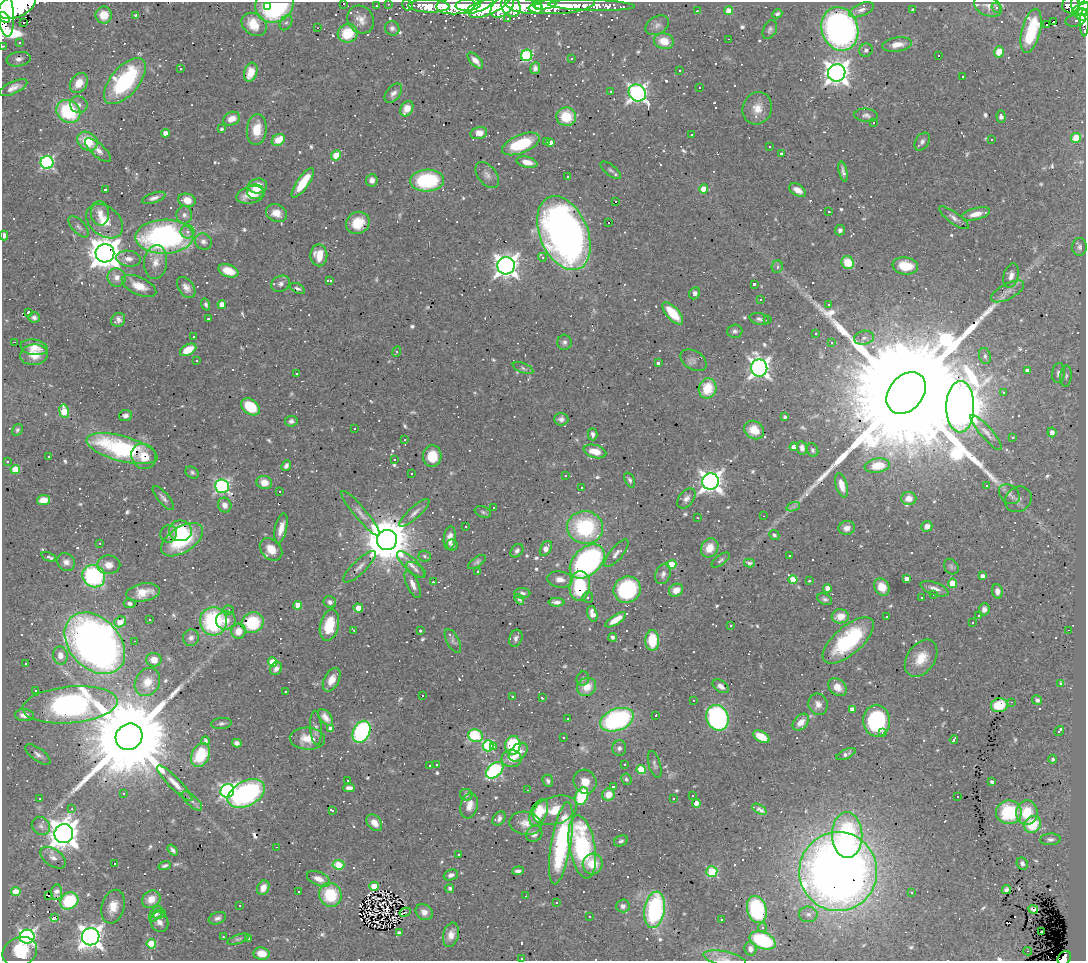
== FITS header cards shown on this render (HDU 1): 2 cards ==
NAXIS1  =                 1084
NAXIS2  =                  959

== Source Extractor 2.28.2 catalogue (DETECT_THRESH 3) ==
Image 1084 x 959 px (HDU 1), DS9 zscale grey, 1 PNG px = 1 image px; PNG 1088 x 963 px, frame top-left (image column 1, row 959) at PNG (2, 2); each listed source drawn as its Kron ellipse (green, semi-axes under 4 px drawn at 4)
Background 0.586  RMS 0.03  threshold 0.0891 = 3 sigma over >= 5 px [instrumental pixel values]
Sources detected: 861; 1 with non-positive FLUX_AUTO (blend fragments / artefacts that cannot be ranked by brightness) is neither listed nor drawn; of the other 860, the 500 brightest by FLUX_AUTO listed and drawn (360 fainter detections omitted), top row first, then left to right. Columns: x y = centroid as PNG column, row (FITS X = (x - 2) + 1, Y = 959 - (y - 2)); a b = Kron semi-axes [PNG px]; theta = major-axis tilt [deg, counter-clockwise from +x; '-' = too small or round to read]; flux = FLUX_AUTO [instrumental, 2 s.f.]
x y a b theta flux
343 3 3 3 - 190
275 4 20 17 36 250
388 4 3 2 - 5.6
407 5 6 5 - 24
456 5 19 9 4 990
468 5 13 6 7 670
537 5 5 3 - 330
545 5 11 4 10 610
562 5 33 8 5 700
591 5 43 5 -2 200
1071 5 9 8 - 160
1075 5 8 4 -85 180
17 6 20 11 25 2500
267 6 3 2 - 16
376 6 3 2 - 7.4
429 6 20 6 -2 280
480 6 15 4 23 530
490 6 23 8 26 1000
502 6 14 8 42 960
511 6 11 9 -58 770
524 6 19 7 -13 1400
988 6 15 9 -25 14
1084 6 5 4 - 170
5 8 28 8 -83 2500
996 8 5 4 - 8
861 10 13 6 22 11
913 10 3 3 - 5
1082 10 10 5 20 340
697 11 3 2 - 8.6
729 11 4 4 - 39
777 14 5 4 - 5.1
1082 14 7 6 - 290
104 15 8 8 - 38
136 15 3 3 - 16
4 17 7 3 -35 350
508 18 3 3 - 13
361 19 14 12 -53 21
1076 20 10 6 13 69
1054 21 3 3 - 1200
24 23 3 3 - 68
286 23 8 5 61 5
1084 23 13 4 90 68
254 24 13 10 -36 52
657 25 12 8 29 10
1046 25 3 2 - 17
317 28 3 2 - 5.1
392 28 7 7 - 7.3
840 29 22 18 -73 750
770 30 10 6 66 5.9
1031 31 22 9 76 130
348 33 10 9 - 72
729 39 3 2 - 54
664 41 10 8 -16 32
19 42 3 3 - 7.7
897 44 15 7 9 22
3 46 3 2 - 9
866 50 7 6 - 6.7
999 52 5 5 - 34
527 55 6 5 - 210
939 55 3 3 - 220
572 58 3 3 - 10
19 59 12 7 9 10
475 60 10 5 -47 17
535 68 6 5 - 8.1
181 69 3 3 - 22
679 71 3 3 - 16
251 72 10 6 73 39
837 73 9 8 - 1900
962 77 3 3 - 24
125 81 28 14 50 250
79 83 11 8 58 31
699 87 3 3 - 5.2
13 88 15 6 25 15
611 91 3 2 - 4.6
393 93 11 6 51 11
637 93 9 8 - 940
79 105 9 8 - 9.9
757 108 16 14 66 30
407 109 8 6 60 30
68 111 13 11 -36 170
866 115 12 6 -7 8
1001 116 6 4 -87 6.3
566 117 10 9 - 64
232 119 9 6 24 26
874 122 3 3 - 28
221 129 4 3 - 4.9
257 129 16 10 84 46
165 133 4 4 - 16
479 133 8 6 13 18
691 135 3 3 - 7.5
1076 138 5 5 - 70
992 139 3 3 - 94
278 140 7 5 32 36
87 141 11 8 -34 63
547 141 3 3 - 28
550 142 4 4 - 9.9
922 142 10 6 57 7.4
521 144 20 9 22 110
769 146 3 3 - 4.6
98 150 16 6 -42 14
781 154 3 3 - 8.2
336 155 5 4 - 50
47 162 6 6 - 370
527 162 10 5 -13 24
611 170 12 5 -38 6
843 172 10 4 -77 8.3
487 175 15 9 -50 13
568 177 3 3 - 8.8
372 180 6 5 - 11
427 181 17 11 4 190
303 183 17 6 55 68
258 186 9 7 5 35
704 189 4 4 - 34
105 190 3 3 - 15
798 190 9 5 -31 16
255 192 8 7 - 22
251 195 14 8 14 38
154 198 12 5 18 9
187 200 9 6 -12 29
615 202 3 3 - 650
829 212 3 3 - 33
100 213 12 9 -86 19
276 213 11 8 -24 22
976 214 14 6 14 22
184 215 9 8 - 9.4
954 218 18 5 -36 11
105 221 20 14 -39 45
609 222 3 3 - 33000
358 223 12 11 - 49
79 227 13 6 -48 8.4
840 230 5 5 - 6.7
188 232 7 7 - 8.8
564 233 39 24 -67 1400
4 235 5 4 - 9.1
164 237 29 17 1 570
203 242 9 7 -37 9.9
1079 247 9 7 86 6.7
105 253 9 9 - 3900
319 255 11 8 -88 39
542 257 4 3 - 25
128 259 12 8 -8 15
156 262 17 11 82 23
848 263 7 6 - 48
506 266 9 8 - 1800
905 266 13 8 -8 48
777 267 6 5 - 6
228 271 10 6 -19 39
1011 276 12 7 75 14
117 277 9 9 - 15
330 280 3 3 - 98
281 284 10 7 26 8.3
754 284 3 3 - 4.6
139 286 18 8 -24 34
186 287 12 7 -55 13
297 288 8 4 -27 5.5
1008 291 18 7 28 16
695 293 6 5 - 8.3
761 300 3 3 - 99
206 304 6 4 -71 4.8
222 304 4 4 - 22
829 305 3 3 - 13
28 312 3 3 - 4.8
673 313 14 6 -48 63
34 317 6 5 - 7.3
208 319 3 3 - 37
759 319 10 5 -12 6.5
118 320 7 6 - 10
767 320 3 2 - 13
735 331 7 6 - 6.4
816 333 3 3 - 5.1
193 337 3 3 - 4.6
864 338 10 7 11 9.1
14 342 3 2 - 58
564 342 7 7 - 6.6
831 343 3 3 - 77
34 347 13 8 -8 22
188 350 9 5 28 44
397 351 5 3 - 4.4
34 355 14 10 7 30
985 356 8 6 -73 6.7
694 360 14 9 -31 10
196 361 3 3 - 6.2
658 363 3 3 - 5.7
523 368 11 5 -22 5.2
759 368 8 8 - 1100
1027 370 4 3 - 7.3
1058 373 10 6 84 9.6
296 374 3 3 - 37
1066 376 10 5 85 6
708 388 10 9 - 56
906 393 23 17 50 200000
1003 393 3 3 - 48
250 407 10 7 -38 84
960 407 26 14 90 10000
64 411 7 4 -81 67
125 416 6 5 - 11
785 417 3 3 - 4.6
561 419 7 6 - 8.4
291 421 6 5 - 7
354 429 3 2 - 10
17 430 6 5 - 4.8
754 430 10 8 -32 35
986 432 23 6 -49 12
1052 432 5 4 - 12
593 434 6 5 - 6.9
1013 437 3 3 - 7.1
405 440 3 3 - 5.2
794 447 4 4 - 16
802 448 7 5 -82 10
122 449 37 12 -15 290
813 450 7 5 -67 5.5
595 451 11 6 -14 31
49 456 3 3 - 9.2
144 456 13 12 - 15
432 456 11 9 86 48
394 459 3 3 - 45
7 461 3 3 - 22
286 466 6 4 50 7.4
877 466 13 7 9 49
15 469 5 4 - 69
192 472 7 5 -33 4.8
411 474 3 3 - 14
565 475 3 3 - 16
630 480 8 4 -66 5.4
711 482 8 8 - 1500
264 483 8 6 -17 27
841 485 12 5 -74 24
222 486 7 7 - 450
987 486 3 3 - 270
581 487 3 3 - 7.2
279 492 3 3 - 160
1009 494 11 8 -41 11
163 498 15 5 -49 8
686 499 11 7 51 10
909 499 7 6 - 17
1018 499 14 12 32 14
43 500 6 5 - 29
225 505 7 6 - 14
793 507 7 4 19 4.8
493 508 3 2 - 6.2
483 512 8 5 -21 4.3
360 513 29 6 -50 17
414 513 19 5 42 12
764 516 3 2 - 19
697 518 3 3 - 5.8
927 526 5 5 - 13
466 527 3 3 - 12
585 527 18 16 -7 200
281 528 15 6 78 21
847 528 8 7 - 15
180 531 11 10 - 50
169 534 9 8 - 8.2
774 535 5 4 - 4.6
450 538 12 6 84 19
182 540 23 12 33 120
387 540 10 10 - 10000
100 543 3 2 - 4.7
452 545 5 5 - 6.6
546 548 8 5 59 15
710 548 10 8 58 33
271 549 13 9 -45 26
517 551 7 5 48 6.7
616 553 17 6 51 12
789 555 3 3 - 4.8
425 556 6 5 - 4.5
49 557 8 3 -23 9.6
721 560 10 5 37 5.5
587 561 20 13 44 460
66 562 9 8 - 12
477 562 10 4 34 4.9
749 563 5 3 - 5.1
411 564 18 6 -43 14
672 564 4 4 - 61
108 565 12 9 1 17
360 567 21 6 44 11
951 567 8 6 -57 5
416 570 11 6 -35 6.3
478 572 3 3 - 6.3
663 574 10 7 70 9.6
94 576 12 11 - 280
982 576 4 3 - 9.5
560 579 12 8 -6 17
906 579 4 4 - 26
793 580 4 4 - 61
809 581 3 3 - 18
433 582 3 3 - 72
952 583 4 4 - 48
413 584 15 6 -66 15
580 586 15 10 85 130
882 587 9 7 -61 31
827 588 4 4 - 23
934 589 15 6 -20 15
627 590 14 13 - 220
676 590 7 6 - 22
997 591 7 5 -83 12
143 592 17 8 9 35
522 593 8 5 1 6.3
933 595 3 3 - 7.2
588 597 5 5 - 4.6
922 598 3 3 - 34
519 599 6 3 -54 4.5
825 599 8 5 -26 5.5
330 602 6 5 - 7.2
557 602 8 4 -2 8.8
130 603 6 4 -6 6.3
298 605 4 4 - 34
358 608 5 4 - 41
984 609 6 5 - 8.5
229 610 5 4 - 4.5
592 614 8 5 -74 14
978 615 3 3 - 100
840 616 8 7 - 26
887 616 3 3 - 7.5
150 620 3 3 - 5.6
226 620 10 9 - 21
616 620 12 4 33 28
213 621 14 13 - 230
120 622 6 5 - 33
253 623 11 10 - 110
973 623 3 3 - 280
329 625 16 9 77 74
731 626 3 3 - 5.4
354 630 3 3 - 4.6
1068 630 3 2 - 8.4
238 631 7 7 - 26
420 631 3 3 - 62
613 637 4 4 - 6.5
191 638 8 8 - 9
516 638 9 6 70 8.5
652 640 10 7 -89 68
848 640 31 14 41 190
134 641 2 2 - 4.3
453 641 13 6 -62 6.4
95 643 35 25 -47 1500
60 656 9 7 -79 19
921 658 20 14 55 41
154 660 7 6 - 20
273 662 5 4 - 49
26 663 3 3 - 100
276 669 7 5 53 10
583 679 7 6 - 4.5
332 680 12 7 62 22
147 682 14 12 58 32
1061 683 3 3 - 21
721 686 9 5 -34 10
587 687 10 8 36 34
837 687 10 8 -40 22
36 691 3 3 - 66
286 691 3 3 - 1300
422 696 3 3 - 280
512 696 3 3 - 13
542 698 3 3 - 4.9
693 700 3 2 - 5.9
1037 700 5 4 - 6.3
1011 702 3 2 - 12
818 704 11 9 -68 13
70 705 48 18 5 730
999 705 8 7 - 56
852 709 4 4 - 11
24 715 9 6 -3 17
655 715 3 3 - 140
325 717 10 5 -51 11
717 718 13 10 -69 400
568 719 3 3 - 21
617 720 17 11 20 340
876 721 16 13 -87 230
801 722 10 6 48 21
221 723 10 5 7 6
316 728 17 5 -86 9.7
331 728 4 4 - 15
1059 731 5 3 - 29
361 732 11 8 64 320
883 733 3 3 - 48
475 736 7 6 - 140
129 737 14 12 42 62000
564 737 3 3 - 7.4
761 737 9 5 -30 47
307 739 17 11 -4 40
954 740 4 3 - 11
206 741 4 4 - 4.8
237 743 5 4 - 8
513 745 9 7 83 120
488 746 6 5 - 200
493 746 3 3 - 22
619 748 7 7 - 7
518 752 11 7 44 37
38 754 15 6 -36 10
846 754 10 4 24 6.4
200 755 12 8 66 92
512 759 10 8 -1 23
1053 759 4 4 - 5.7
624 764 3 3 - 4.9
655 764 14 6 -74 6.5
437 765 3 3 - 8.4
430 766 3 3 - 8.6
641 769 4 4 - 68
495 770 10 6 42 320
626 779 6 5 - 4.6
347 781 3 3 - 28
548 781 6 5 - 5.7
585 782 12 11 - 25
992 782 3 3 - 5.4
175 783 24 5 -45 19
614 787 3 3 - 47
349 788 6 4 3 11
528 790 3 2 - 5
227 791 7 6 - 480
123 793 3 3 - 40
246 794 20 12 27 420
466 795 6 5 - 5.4
608 795 6 6 - 31
582 796 9 6 70 150
692 796 3 3 - 21
957 797 3 3 - 140
39 798 3 3 - 6.9
673 799 3 3 - 14
192 801 13 5 -43 7.3
696 803 4 4 - 28
469 806 13 8 75 18
72 809 4 3 - 4.6
759 809 8 4 -31 16
333 810 4 3 - 10
555 810 23 14 16 46
1009 812 13 12 - 140
539 813 14 8 65 59
1027 813 12 10 84 63
499 818 8 5 54 7.6
374 823 9 6 -51 20
525 823 16 11 -10 25
1032 824 9 8 - 70
41 826 10 8 -46 10
64 834 9 9 - 3600
534 834 8 7 - 11
847 835 23 15 -89 250
1050 839 10 6 3 7.9
621 841 7 5 25 5.3
561 843 42 10 80 250
276 847 3 2 - 4.4
582 847 32 13 -80 280
173 850 6 3 -53 5.5
458 854 3 3 - 11
53 858 15 8 -35 15
114 863 3 3 - 360
1022 863 6 5 - 6.4
593 864 10 10 - 42
338 865 6 5 - 93
165 866 6 3 18 4.6
518 871 6 3 6 6.5
838 871 39 39 - 2700
712 872 5 5 - 160
451 875 7 5 21 8
319 879 12 6 -24 20
374 886 4 4 - 50
263 888 7 5 63 20
450 888 4 4 - 4.9
1006 890 5 4 - 5
298 891 3 2 - 4.6
16 892 4 4 - 58
56 892 8 5 83 11
912 893 3 3 - 4.3
330 895 12 11 - 93
49 896 3 2 - 8.6
526 896 2 2 - 8.6
151 899 10 8 32 24
69 901 9 8 - 140
556 902 3 3 - 4.5
240 906 3 3 - 73
623 906 7 6 - 7.7
113 907 17 11 74 30
1033 909 5 4 - 5.9
655 910 18 10 80 310
757 910 14 9 -75 190
405 912 6 2 26 9.6
424 912 9 7 -38 15
156 914 9 5 53 6.7
159 914 7 4 10 4.9
808 914 9 8 - 8.9
590 916 3 3 - 8.5
54 917 4 3 - 260
217 918 9 6 20 7.4
721 919 3 3 - 12
160 922 10 8 -73 12
763 928 4 4 - 4.4
1041 932 4 2 - 6.9
399 933 4 3 - 8
451 935 12 7 76 18
27 937 7 7 - 700
91 937 9 8 - 2000
223 937 3 2 - 8.8
248 938 3 3 - 5.8
238 939 11 4 18 4.8
763 940 13 8 -22 150
151 944 5 4 - 84
750 949 7 6 - 11
1028 951 4 2 - 9.3
20 952 18 14 23 110
262 954 8 6 -8 27
521 958 3 3 - 6.7
1064 958 7 6 - 91
725 959 22 7 -12 16
At the frame edge (FLAGS 8, measured only in part): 12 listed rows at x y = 343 3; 275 4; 17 6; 1084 6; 5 8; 4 17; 1084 23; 3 46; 4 235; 521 958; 1064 958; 725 959
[360 fainter detections neither listed nor drawn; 1 non-positive-flux detection neither listed nor drawn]